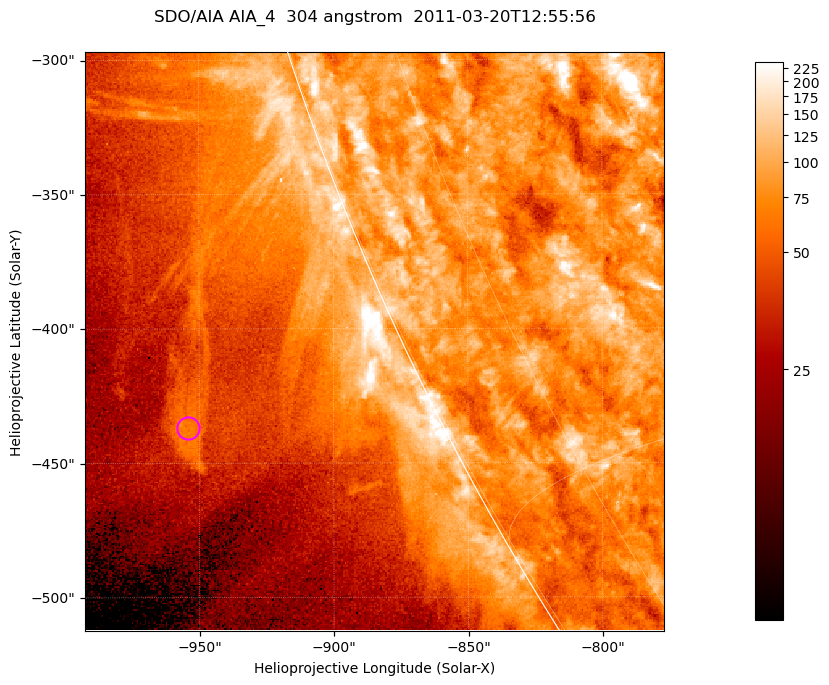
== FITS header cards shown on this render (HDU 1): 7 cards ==
TELESCOP= 'SDO/AIA '           / For AIA: SDO/AIA
INSTRUME= 'AIA_4   '           / For AIA: AIA_ATA1, AIA_ATA2, AIA_ATA3 or AIA_AT
WAVELNTH=                  304 / [angstrom] Wavelength
WAVEUNIT= 'angstrom'           / Wavelength unit: angstrom
DATE-OBS= '2011-03-20T12:55:56.123' / [ISO] Date when observation started; ISO 8
CTYPE1  = 'HPLN-TAN'           / CTYPE1; Typically HPLN
CTYPE2  = 'HPLT-TAN'           / CTYPE2; Typically HPLT

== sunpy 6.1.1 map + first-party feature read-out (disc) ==
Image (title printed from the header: SDO/AIA AIA_4  304 angstrom  2011-03-20T12:55:56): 359 x 359 px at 0.6 arcsec/px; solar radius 964 arcsec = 1606 px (partial field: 0.7% of the solar disc is inside the frame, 44% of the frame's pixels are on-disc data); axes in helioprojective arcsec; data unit not stated in the header (colour bar unlabelled)
Orientation: roll -0.132 deg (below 1 deg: not rotated)
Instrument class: DISC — disc imager (sunpy class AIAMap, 304 A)
Bright regions (active regions / flare kernels): reference = the on-disc median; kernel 3 px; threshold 5 sigma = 124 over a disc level ~79.3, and >= 1.15x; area >= 128 px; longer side >= 4 px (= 2.4 arcsec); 0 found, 0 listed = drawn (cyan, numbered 1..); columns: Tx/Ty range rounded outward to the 2 arcsec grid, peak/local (2 s.f.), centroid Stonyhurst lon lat
Off-limb structures (1.02-1.3 R_sun): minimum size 64 px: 5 found; the strongest spans PA ~115 deg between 1.08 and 1.1 R_sun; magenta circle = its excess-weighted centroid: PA ~115 deg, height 1.09 R_sun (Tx ~-954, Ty ~-436 arcsec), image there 1.9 x the reference